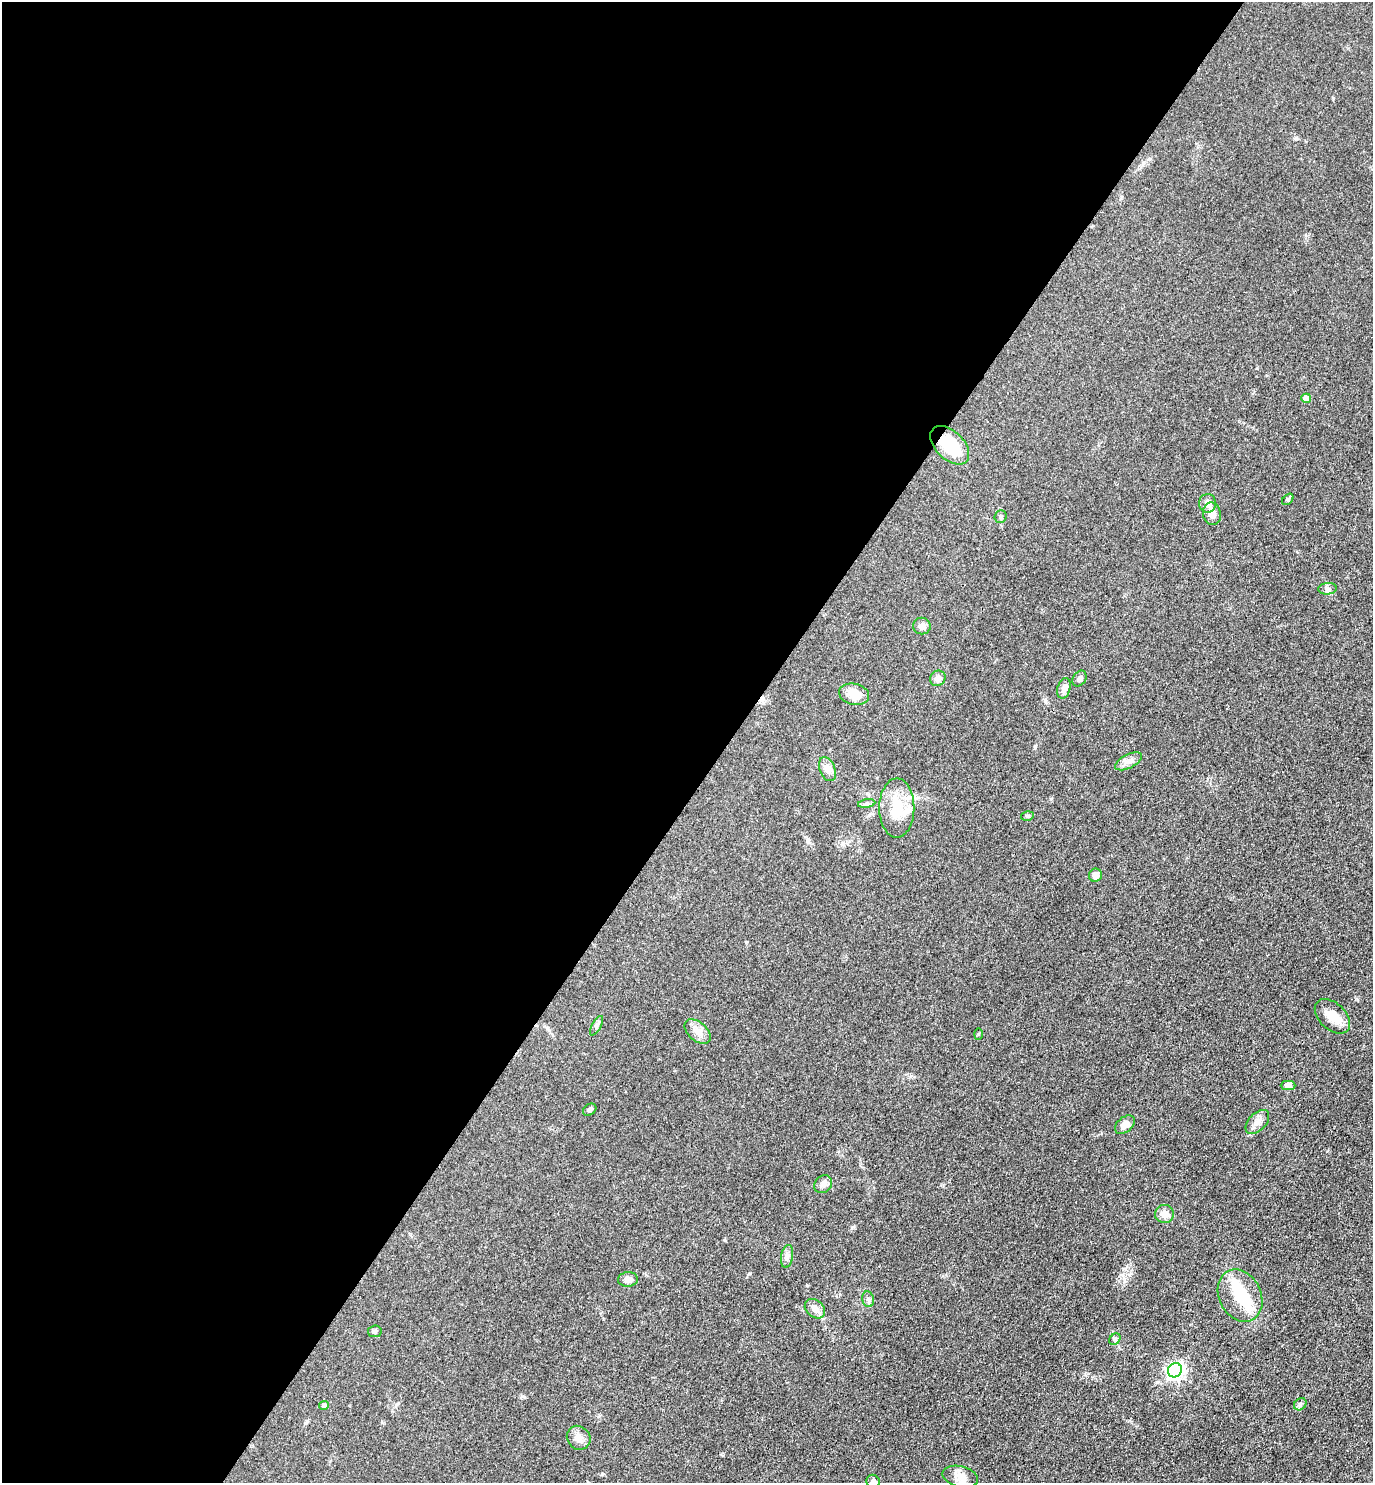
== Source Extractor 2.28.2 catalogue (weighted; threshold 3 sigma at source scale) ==
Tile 5 of 4 x 4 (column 1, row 2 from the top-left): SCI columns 304-1674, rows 2973-4453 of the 5948 x 5943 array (HDU 1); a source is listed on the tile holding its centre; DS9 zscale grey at full resolution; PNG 1375 x 1485 px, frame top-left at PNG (2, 2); each listed source drawn as its Kron ellipse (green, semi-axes under 4 px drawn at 4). Shown black and unused: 53% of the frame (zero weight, under 3 of 4 exposures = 1% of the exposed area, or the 3 px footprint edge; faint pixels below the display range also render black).
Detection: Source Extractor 2.28.2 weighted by HDU 2 'WHT'; one run over the whole footprint, this tile lists its part. Background 0.0754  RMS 0.0071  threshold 0.0319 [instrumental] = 3 sigma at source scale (4.5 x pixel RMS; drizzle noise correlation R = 1.50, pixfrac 1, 0.05/0.05 arcsec/px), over >= 5 px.
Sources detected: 47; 4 inside a brighter object's white glare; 1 cosmic-ray / hot-pixel residue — neither listed nor drawn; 1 inside a brighter listed object's ellipse — not listed separately; the other 41 listed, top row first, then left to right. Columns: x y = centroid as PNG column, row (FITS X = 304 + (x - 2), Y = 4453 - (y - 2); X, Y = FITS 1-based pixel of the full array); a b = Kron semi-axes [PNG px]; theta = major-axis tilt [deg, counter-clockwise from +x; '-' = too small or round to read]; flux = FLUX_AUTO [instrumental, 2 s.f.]
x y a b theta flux
1306 398 5 4 - 5.7
950 445 23 14 -44 28
1288 499 6 4 47 1
1208 503 9 8 - 5
1212 514 11 9 -78 4.3
1000 517 6 6 - 1.3
1327 589 9 5 5 1.8
922 626 9 8 - 3.6
938 678 8 7 - 3.4
1079 678 8 6 54 2.3
1064 688 10 6 75 4
854 694 15 10 -13 11
1128 761 15 6 27 3.8
827 769 12 7 -68 3.7
867 804 8 4 9 1.5
897 808 30 17 90 21
1027 816 6 4 15 1.2
1095 875 7 6 - 4.5
1332 1016 21 13 -43 10
597 1026 11 4 62 1.7
698 1032 15 9 -42 5.6
978 1034 6 4 88 0.77
1288 1085 7 4 0 1.8
590 1110 7 5 34 1.9
1257 1122 14 8 46 4.6
1125 1125 11 7 39 5.2
823 1184 10 8 45 3.1
1164 1214 9 9 - 5.3
787 1256 12 6 81 2.7
628 1279 10 7 3 4.5
1240 1295 27 21 -63 22
868 1299 8 6 -74 1.8
815 1309 11 8 -42 5.1
375 1331 7 6 - 1.6
1115 1339 6 5 - 1.4
1175 1370 7 6 - 210
1300 1404 7 5 44 1.4
324 1406 5 4 - 1.8
579 1438 12 11 - 5.5
960 1476 18 10 -13 6.6
873 1482 7 6 - 3.1
Overlapping masked pixels (flux is a lower limit): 1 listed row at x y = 950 445
Isophote crosses this tile's border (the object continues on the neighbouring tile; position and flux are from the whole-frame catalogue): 2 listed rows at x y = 960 1476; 873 1482
Unlisted compact peaks at least as high as the median listed source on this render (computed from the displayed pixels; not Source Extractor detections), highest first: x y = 1121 1275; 853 1227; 1035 747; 522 1396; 750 1273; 1333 98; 1296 138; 725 1240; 602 1474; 1357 999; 807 1285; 1085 1374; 808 839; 746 942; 1327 1151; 1051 799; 1257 368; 1045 701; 1122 197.